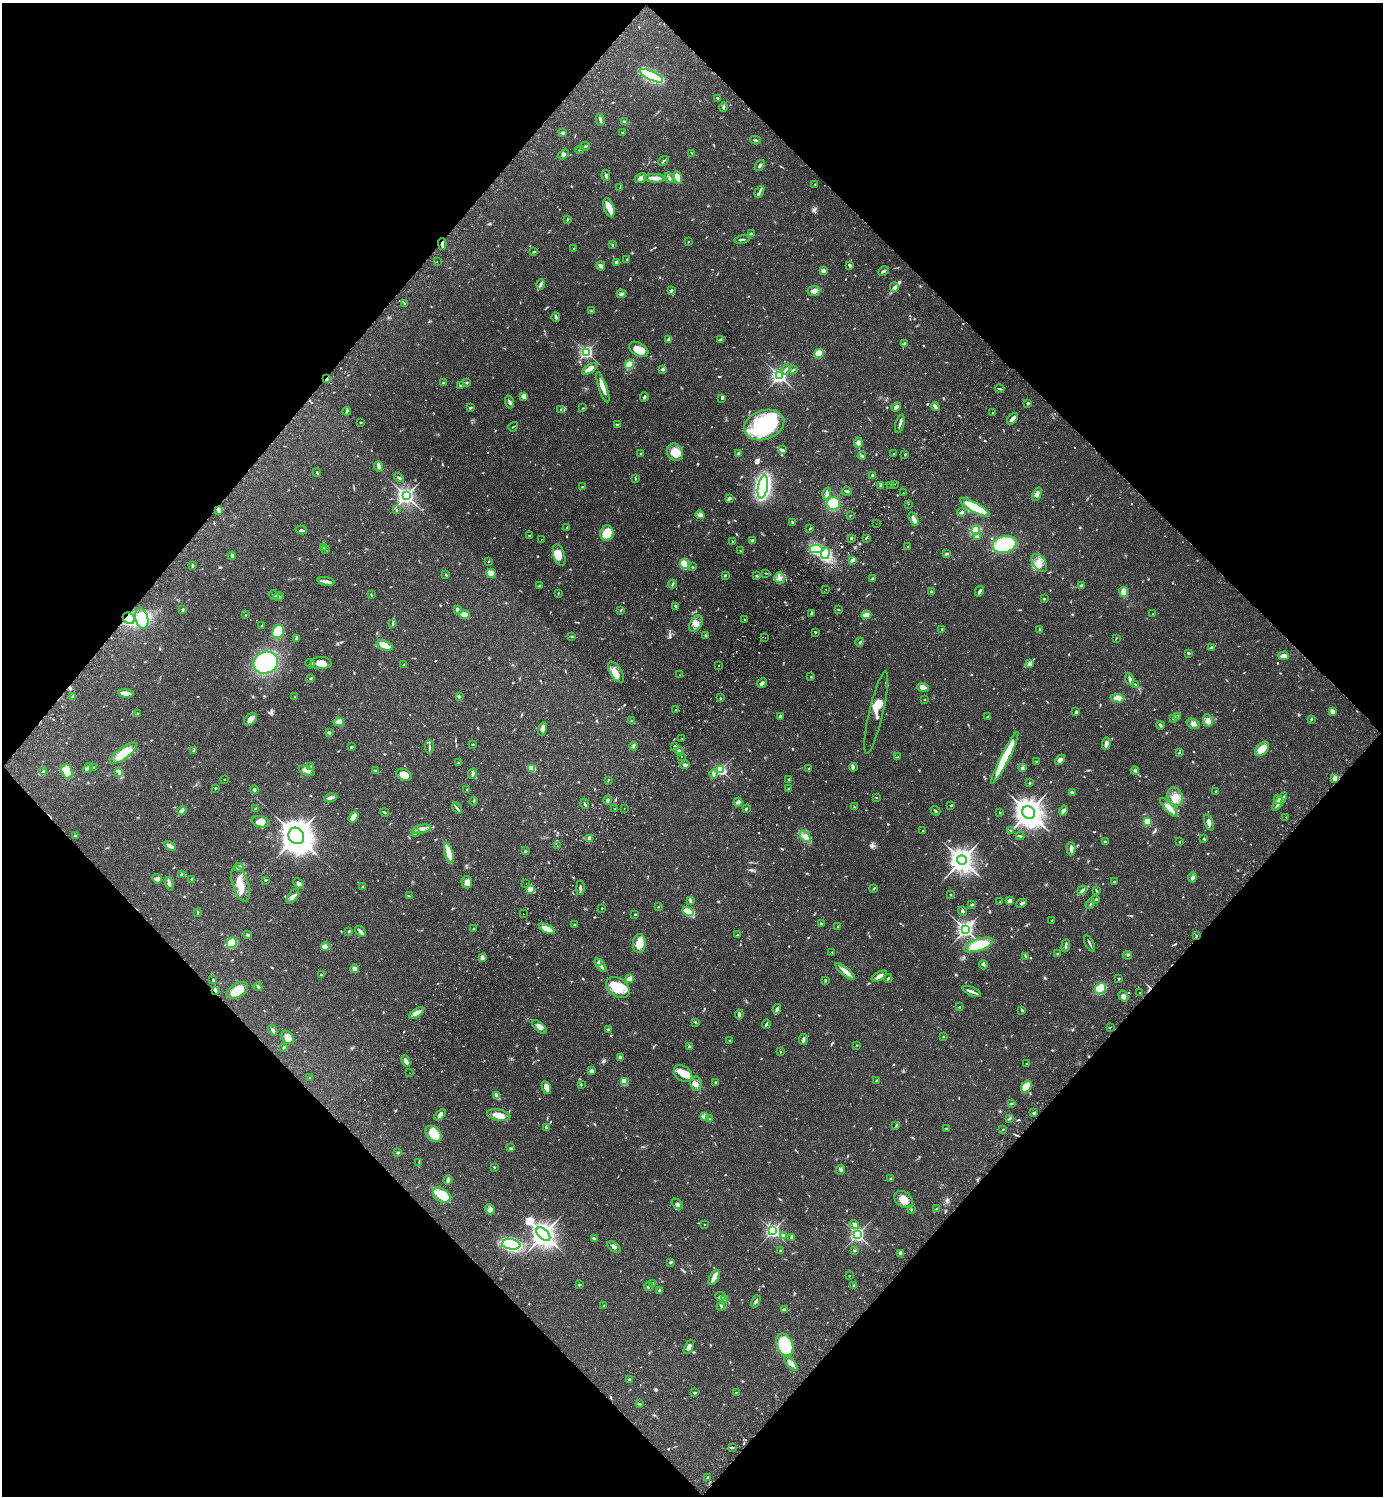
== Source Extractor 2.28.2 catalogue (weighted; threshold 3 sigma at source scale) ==
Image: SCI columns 345-5865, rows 43-6017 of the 6070 x 6063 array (HDU 1 of 3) = the unmasked area's bounding box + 8 px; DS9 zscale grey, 4 x 4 block average (1 PNG px = mean of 4 x 4 image px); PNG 1385 x 1498 px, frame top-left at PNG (2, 3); each listed source drawn as its Kron ellipse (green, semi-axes under 4 px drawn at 4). Shown black and unused: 50% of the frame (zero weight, under 2 of 3 exposures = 3% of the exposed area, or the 3 px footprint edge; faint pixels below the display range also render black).
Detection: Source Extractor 2.28.2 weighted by HDU 2 'WHT'. Background 0.074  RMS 0.0053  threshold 0.0237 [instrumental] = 3 sigma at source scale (4.5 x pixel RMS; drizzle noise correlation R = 1.50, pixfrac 1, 0.05/0.05 arcsec/px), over >= 5 px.
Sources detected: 1166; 5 too faint to see at this stretch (4 x 4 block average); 1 inside a brighter object's white glare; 13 cosmic-ray / hot-pixel residue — neither listed nor drawn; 21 coinciding with a brighter row at this scale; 65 inside a brighter listed object's ellipse — not listed separately; of the other 1061, all 500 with FLUX_AUTO >= 2.18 (the completeness limit of this list) listed and drawn (561 fainter detections not listed), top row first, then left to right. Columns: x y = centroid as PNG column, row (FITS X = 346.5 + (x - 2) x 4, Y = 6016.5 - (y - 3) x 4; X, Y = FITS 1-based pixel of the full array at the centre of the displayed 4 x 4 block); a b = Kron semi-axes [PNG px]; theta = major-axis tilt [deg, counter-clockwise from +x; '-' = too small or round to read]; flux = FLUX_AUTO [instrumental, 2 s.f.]
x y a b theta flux
651 76 12 4 -25 460
718 98 2 2 - 6
723 107 5 3 - 5.2
600 120 6 3 -78 7.6
625 122 3 2 - 8.2
562 133 2 2 - 8
623 133 2 2 - 3.6
755 140 5 2 - 4.1
585 146 5 2 - 4.1
580 150 4 2 - 3.2
692 153 2 2 - 2.4
563 154 6 2 32 4.4
663 161 5 2 - 4
760 165 6 2 52 7.3
606 175 5 2 - 6
678 177 6 3 -68 35
641 178 6 3 26 12
655 178 11 3 -3 26
669 178 5 3 - 6.3
815 184 2 2 - 2.4
620 187 3 2 - 2.3
759 192 6 3 60 8.2
609 208 10 5 -73 27
567 220 4 2 - 2.8
751 233 4 2 - 2.6
742 239 7 2 10 6.7
688 242 2 2 - 6.5
442 244 6 2 -89 12
612 245 3 2 - 4.1
574 249 2 2 - 2.8
534 251 3 2 - 5.8
627 259 2 2 - 7.3
437 261 2 2 - 3.3
616 262 3 2 - 8.5
849 265 4 2 - 5.1
601 266 5 3 - 8.7
823 271 2 2 - 66
883 271 5 2 - 7.8
541 284 5 3 - 7.2
894 287 5 2 - 6.3
671 290 2 2 - 9
814 291 6 5 - 17
621 294 4 2 - 5.3
404 303 2 2 - 2.6
591 311 3 2 - 2.5
556 317 5 3 - 6
669 339 3 2 - 15
720 340 4 3 - 5.5
904 343 3 2 - 4.7
639 349 10 6 -30 57
586 352 3 2 - 610
819 354 5 4 - 50
629 364 5 4 - 38
590 369 8 3 33 18
663 369 4 2 - 8.5
786 369 5 2 - 5.5
793 370 4 2 - 3.1
779 376 3 3 - 700
326 379 4 2 - 9
443 383 2 2 - 4.3
467 383 3 2 - 2.3
461 386 3 2 - 5.3
603 387 16 3 -71 32
1000 389 5 2 - 4.4
524 396 3 2 - 18
644 397 4 2 - 4.9
722 398 4 3 - 4.4
510 402 6 2 -72 5.6
1028 403 2 2 - 20
896 407 5 3 - 15
935 407 4 2 - 14
470 408 2 2 - 6.1
583 408 2 2 - 2.2
561 409 4 3 - 5.2
347 411 4 3 - 4.9
993 413 2 2 - 3.8
1012 419 7 3 48 15
361 422 3 2 - 2.4
900 424 9 2 74 9
617 425 4 2 - 5.9
764 425 21 14 20 240
513 427 5 2 - 2.4
858 443 5 4 - 13
782 450 4 2 - 7.8
675 452 9 8 - 47
641 453 2 2 - 2.6
739 453 4 3 - 4.9
893 453 2 2 - 4.7
905 454 2 2 - 3.4
862 456 4 3 - 5.2
379 467 5 3 - 14
317 472 4 2 - 4
873 475 2 2 - 8.8
399 478 5 2 - 6.4
635 479 3 2 - 3.3
895 484 2 2 - 12
890 485 2 2 - 2.2
582 486 2 2 - 2.3
881 486 2 2 - 2.8
763 487 12 5 79 620
847 491 5 2 - 5.7
827 493 6 3 74 8.7
903 493 2 2 - 7
1037 494 7 4 65 11
406 496 3 3 - 1100
729 498 4 3 - 4.3
833 503 7 6 - 71
909 504 2 2 - 2.5
975 508 17 5 -30 100
396 510 2 2 - 2.5
218 511 2 2 - 2.4
962 512 4 3 - 8.8
700 515 5 3 - 15
850 516 3 2 - 2.2
914 519 7 4 -62 16
792 522 3 2 - 2.5
876 524 2 2 - 3
567 527 2 2 - 2.2
810 529 3 2 - 2.8
301 530 6 2 -14 7.6
976 530 4 4 - 45
607 533 8 6 76 73
529 536 3 2 - 4.6
977 536 3 2 - 3.5
851 538 2 2 - 5
866 538 3 2 - 2.7
541 539 2 2 - 2.3
752 540 3 2 - 6.4
733 542 3 2 - 3.2
1004 544 12 8 13 210
323 547 2 2 - 2.8
907 547 2 2 - 2.5
816 549 6 4 1 230
326 550 3 2 - 2.6
741 551 4 2 - 2.7
825 554 5 4 - 180
947 554 3 2 - 2.9
559 555 11 5 -72 36
232 556 4 3 - 5.6
853 560 4 3 - 8.1
489 561 2 2 - 2.4
1039 563 10 6 -56 28
684 564 5 4 - 71
192 566 3 2 - 4.7
692 567 3 2 - 2.3
491 573 5 3 - 54
765 573 4 2 - 2.2
446 575 4 2 - 2.6
725 575 3 2 - 3.1
757 576 3 2 - 3.3
780 578 6 5 - 16
872 579 3 2 - 8.1
326 581 8 3 -10 13
672 584 4 2 - 3.5
1081 585 4 3 - 4.8
539 586 4 2 - 2.7
826 589 2 2 - 4.4
979 591 5 2 - 7.9
931 592 3 2 - 4.7
1124 592 5 3 - 36
558 593 3 2 - 2.4
371 594 4 2 - 2.3
274 595 5 2 - 5.4
279 596 5 3 - 6.4
1044 599 3 2 - 3.2
675 606 3 3 - 4.2
183 609 4 2 - 3.4
457 609 3 2 - 5.4
838 609 3 2 - 2.3
620 610 3 2 - 3
811 613 3 2 - 5.3
1153 614 2 2 - 2.5
246 615 3 2 - 2.6
464 615 5 3 - 37
866 615 5 3 - 32
129 618 6 5 - 130
142 618 11 6 -76 100
744 620 3 2 - 3.1
393 623 4 2 - 4.6
696 624 9 5 58 20
261 626 3 2 - 2.3
942 629 2 2 - 4.9
1040 629 3 2 - 4
278 632 7 5 60 93
815 632 3 2 - 3.5
706 635 2 2 - 4.7
571 637 2 2 - 2.7
765 638 2 2 - 2.4
1116 638 3 2 - 2.2
296 639 2 2 - 6.1
860 642 4 2 - 4.5
385 645 9 4 -17 47
1211 647 4 2 - 4.2
1189 653 3 2 - 5.1
1284 656 5 3 - 23
266 663 13 10 20 290
310 663 5 2 - 4
321 663 10 6 -1 39
1029 664 4 3 - 5.6
404 665 3 2 - 3.7
719 666 2 2 - 6.6
616 672 11 5 -58 41
680 675 3 2 - 2.5
811 677 2 2 - 2.7
311 678 3 2 - 3.4
1130 679 6 2 -73 14
762 683 5 2 - 13
1135 684 3 2 - 2.7
923 687 6 4 -19 11
126 693 7 3 -6 29
459 696 3 2 - 6.8
72 697 3 3 - 4.3
294 697 2 2 - 2.3
720 698 3 2 - 2.6
1118 698 7 4 -7 23
925 699 2 2 - 2.7
676 710 2 2 - 4.1
1332 711 4 3 - 13
876 712 42 7 77 59
1076 712 3 2 - 7.1
138 714 3 2 - 2.3
780 716 2 2 - 5.2
1177 716 3 2 - 5.7
987 717 2 2 - 2.3
1173 718 3 3 - 6.7
250 719 7 5 39 16
1311 719 3 2 - 4.4
1208 720 6 5 - 17
632 721 3 2 - 2.3
339 722 5 4 - 14
1193 724 7 5 -23 12
1160 725 4 2 - 5.1
542 729 7 4 77 10
329 732 3 2 - 6.2
682 738 2 2 - 2.4
473 744 3 2 - 2.4
1106 744 6 3 88 8.5
634 746 4 3 - 5.1
675 746 2 2 - 4.7
352 747 3 3 - 3.4
429 747 7 2 -89 6.4
1262 749 9 5 46 46
194 751 3 3 - 4.7
679 751 4 2 - 5.8
124 753 16 5 36 87
1179 753 2 2 - 3.5
682 757 2 2 - 11
897 757 3 2 - 2.4
1005 758 29 4 63 220
1060 760 6 4 44 11
1036 761 2 2 - 3.3
458 763 2 2 - 2.4
685 765 5 3 - 7.3
311 766 3 2 - 2.8
94 767 2 2 - 2.4
853 767 4 2 - 5.4
88 768 5 3 - 11
532 768 4 3 - 52
809 768 2 2 - 3
1022 768 4 2 - 4.5
720 770 2 2 - 490
43 771 3 2 - 4.1
67 771 7 5 -72 57
307 771 8 3 -23 13
375 771 2 2 - 2.6
1135 771 4 2 - 5
119 772 4 2 - 4.3
473 773 5 2 - 5.8
714 774 4 2 - 4.1
404 775 8 5 -28 32
224 779 2 2 - 2.3
789 779 3 2 - 3.3
1334 779 3 3 - 15
608 780 3 2 - 3.1
1029 783 3 2 - 3.4
215 788 2 2 - 3.3
467 789 2 2 - 6.8
788 789 3 2 - 2.2
254 790 4 2 - 4.1
1216 791 2 2 - 4
1072 792 3 2 - 7.6
876 797 2 2 - 2.3
1175 797 10 7 -66 30
331 798 7 3 12 13
1278 799 4 2 - 5.8
607 800 4 2 - 5.5
474 801 4 2 - 2.8
738 802 4 3 - 9.8
1280 802 11 3 54 28
585 804 5 2 - 5.2
951 805 2 2 - 3.8
854 807 3 2 - 2.8
457 808 6 2 -53 7.1
624 808 2 2 - 4.4
1169 808 12 3 -48 29
256 809 4 2 - 6.5
614 809 2 2 - 2.2
746 809 3 2 - 3.8
1063 810 5 3 - 14
182 811 5 3 - 6
935 811 5 2 - 3.7
385 812 4 2 - 3.4
1028 812 7 6 - 3700
1000 813 3 2 - 2.3
353 817 6 3 53 39
1286 817 2 2 - 3.2
261 822 9 5 -14 19
1147 822 3 3 - 38
1209 823 8 3 -69 14
422 829 9 3 11 14
1010 830 3 2 - 2.3
922 831 2 2 - 2.4
415 832 4 2 - 4.1
75 836 3 2 - 7.6
296 836 8 7 - 5300
1020 836 4 2 - 4.7
805 837 7 4 -51 13
590 838 3 3 - 18
1204 839 3 2 - 4.5
1105 842 3 2 - 4.9
1179 842 2 2 - 6.1
170 846 6 2 -28 21
557 846 2 2 - 4.3
1071 849 6 2 89 14
525 851 2 2 - 2.3
449 853 10 3 -76 47
962 860 5 4 - 2700
239 867 5 3 - 8.6
182 874 3 3 - 4.2
1192 878 5 3 - 11
157 879 5 4 - 11
191 879 3 2 - 2.8
265 880 2 2 - 2.4
1114 881 2 2 - 3
467 882 6 5 - 18
298 883 6 3 -46 6.7
526 883 2 2 - 2.4
169 884 7 3 -78 8.2
241 884 18 8 -73 70
363 887 2 2 - 33
580 888 7 2 -90 7.4
874 888 3 2 - 2.3
530 889 2 2 - 140
1082 890 5 2 - 5.2
1096 890 3 2 - 3.1
950 894 2 2 - 2.9
293 896 8 4 54 15
409 896 3 2 - 2.5
1096 899 2 2 - 2.9
690 901 4 2 - 9.7
1010 901 4 3 - 11
1000 902 3 2 - 2.3
1022 903 5 2 - 6.7
1090 904 6 2 55 4.1
972 905 3 2 - 3.3
658 907 2 2 - 3
602 908 2 2 - 5.6
688 911 6 3 -30 110
963 911 5 2 - 6
198 912 4 2 - 3.1
523 914 2 2 - 3.5
635 914 2 2 - 8.6
1052 921 2 2 - 2.2
821 924 3 2 - 2.7
574 925 2 2 - 2.3
838 926 3 2 - 2.6
474 928 3 2 - 2.3
547 929 8 4 -24 33
965 929 3 3 - 1000
349 931 2 2 - 6.1
361 931 7 2 -46 17
248 935 4 2 - 4.1
737 935 3 2 - 3.5
1197 935 2 2 - 2.8
232 943 5 5 - 99
639 943 9 6 84 50
1090 944 9 2 -63 5.7
979 945 15 5 19 120
1066 946 6 2 83 7.6
325 947 4 3 - 22
832 952 2 2 - 2.2
1058 954 3 2 - 2.2
1128 955 4 2 - 3.3
1026 956 3 2 - 2.4
482 958 3 2 - 19
599 962 4 2 - 15
601 965 8 3 -51 13
983 965 4 2 - 3.5
355 969 4 3 - 14
845 971 12 3 -40 24
321 975 4 2 - 3.4
879 976 8 3 28 21
888 978 4 2 - 3.5
630 979 4 3 - 24
1118 979 2 2 - 4.5
213 980 3 2 - 3.9
825 980 3 2 - 2.4
258 987 4 2 - 5.4
618 987 13 9 -33 77
1100 988 6 5 - 140
215 990 4 2 - 11
238 990 11 7 31 72
972 991 10 3 -24 10
1140 993 2 2 - 2.6
1124 996 6 4 -55 10
959 1007 2 2 - 2.3
777 1009 5 2 - 10
1022 1010 4 2 - 5.3
416 1013 8 3 32 15
739 1014 5 3 - 6.4
695 1022 3 2 - 2.6
766 1024 5 2 - 5.3
539 1027 9 3 -41 15
1110 1027 3 2 - 2.5
609 1029 3 3 - 3
273 1030 6 3 -60 7.6
943 1036 2 2 - 8.5
288 1038 7 5 -49 29
803 1039 5 2 - 8.6
729 1041 2 2 - 7.9
857 1045 2 2 - 2.4
284 1047 2 2 - 5.1
689 1047 2 2 - 3.4
780 1052 3 2 - 2.4
621 1058 4 2 - 5.7
406 1061 6 3 -66 16
1027 1064 3 2 - 3.6
591 1071 3 3 - 11
409 1073 2 2 - 5.6
683 1074 10 7 -36 44
310 1078 3 2 - 2.6
624 1081 3 3 - 55
876 1081 4 2 - 3.3
716 1082 2 2 - 4.4
696 1084 7 5 -81 16
581 1085 3 2 - 3.2
1026 1087 6 4 50 53
546 1088 6 4 -67 30
497 1096 4 2 - 26
1011 1103 3 2 - 3.1
1034 1113 3 2 - 5.5
440 1115 7 4 44 9.5
499 1115 12 5 -11 29
704 1116 4 3 - 14
1010 1118 3 2 - 3.3
710 1119 2 2 - 5.4
896 1125 3 2 - 2.7
546 1127 3 2 - 5.2
946 1128 2 2 - 2.2
1003 1129 2 2 - 3.9
433 1134 9 6 -43 89
510 1148 2 2 - 2.6
398 1152 3 2 - 3.4
419 1163 3 2 - 2.7
494 1167 3 2 - 3.1
840 1170 5 3 - 6.9
891 1178 3 2 - 7
448 1180 5 4 - 6.2
442 1195 10 6 -36 86
904 1199 10 7 -40 39
677 1204 6 3 -39 9
490 1209 5 4 - 11
936 1209 4 2 - 4.8
911 1210 3 2 - 3.5
704 1225 2 2 - 2.8
854 1225 5 3 - 11
773 1231 3 3 - 700
543 1234 8 5 -44 2500
857 1234 3 3 - 740
784 1235 4 2 - 13
594 1238 3 3 - 4.2
791 1238 4 2 - 3.5
511 1244 9 5 -8 390
614 1247 7 3 -34 8.9
781 1251 3 2 - 4.3
854 1251 3 2 - 4.1
901 1253 3 2 - 23
671 1262 3 2 - 5.2
849 1276 2 2 - 4.6
714 1277 8 2 63 34
653 1284 4 2 - 5.7
579 1285 3 2 - 3.9
854 1285 2 2 - 3.1
648 1286 4 2 - 3.3
659 1290 3 3 - 4.8
721 1296 5 3 - 9.7
725 1300 4 2 - 4.3
756 1301 6 2 62 6.6
604 1305 3 2 - 2.2
721 1306 4 2 - 3.7
784 1310 2 2 - 40
785 1345 12 8 -66 280
689 1347 8 3 65 12
791 1363 9 4 -49 18
630 1380 2 2 - 18
736 1392 2 2 - 2.5
695 1393 4 2 - 3.3
640 1404 3 2 - 3.6
732 1447 3 2 - 4.5
708 1478 3 2 - 6.6
Overlapping masked pixels (flux is a lower limit): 5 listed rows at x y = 442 244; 326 379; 129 618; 1197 935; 215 990
Diffuse or blended objects may show on this block-average render without a row.